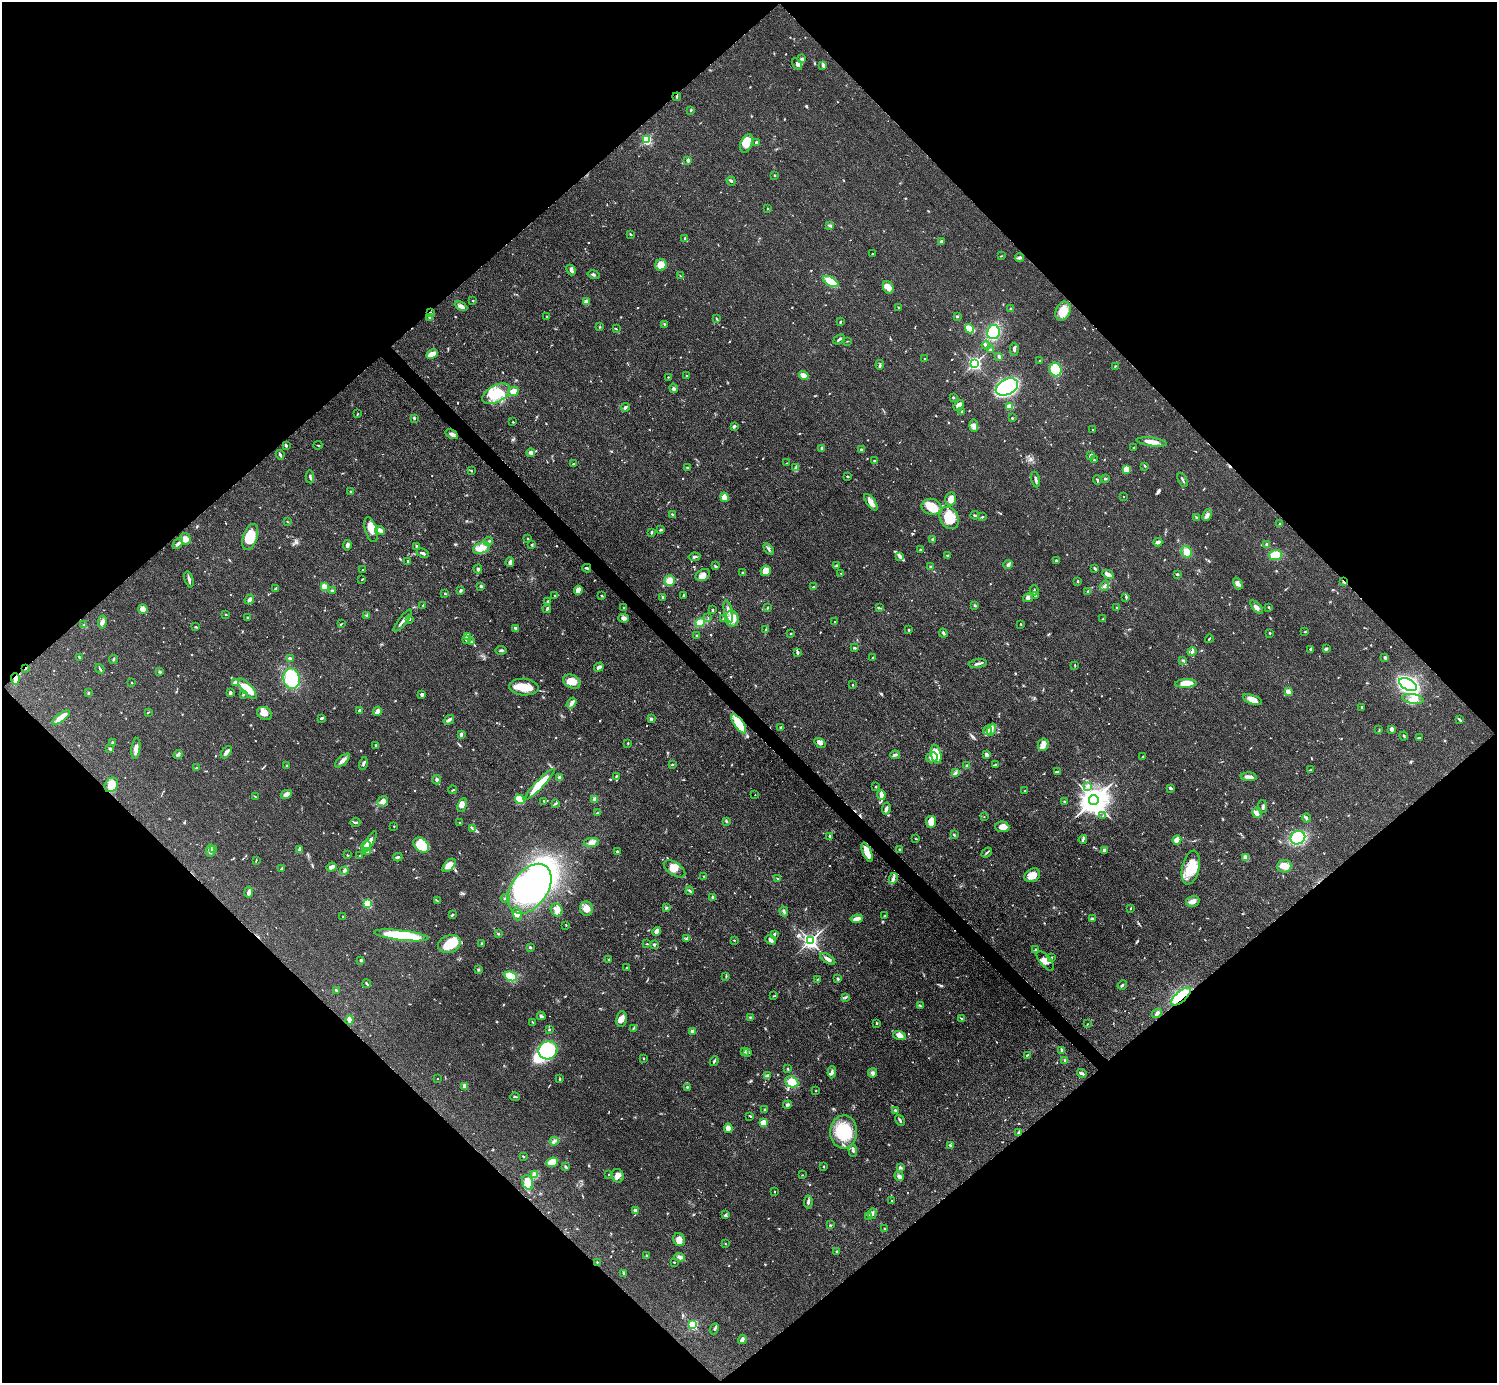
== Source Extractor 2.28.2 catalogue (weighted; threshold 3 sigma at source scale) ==
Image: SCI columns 2-5978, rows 300-5822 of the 5980 x 5979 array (HDU 1 of 3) = the unmasked area's bounding box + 8 px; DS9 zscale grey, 4 x 4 block average (1 PNG px = mean of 4 x 4 image px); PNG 1499 x 1385 px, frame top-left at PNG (2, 2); each listed source drawn as its Kron ellipse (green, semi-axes under 4 px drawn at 4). Shown black and unused: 51% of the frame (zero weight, under 3 of 4 exposures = <1% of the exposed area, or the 3 px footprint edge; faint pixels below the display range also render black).
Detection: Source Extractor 2.28.2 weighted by HDU 2 'WHT'. Background 0.0514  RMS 0.005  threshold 0.0223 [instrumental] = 3 sigma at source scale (4.5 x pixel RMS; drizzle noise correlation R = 1.50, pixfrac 1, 0.05/0.05 arcsec/px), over >= 5 px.
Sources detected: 875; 2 too faint to see at this stretch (4 x 4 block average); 9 inside a brighter object's white glare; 4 cosmic-ray / hot-pixel residue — neither listed nor drawn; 21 coinciding with a brighter row at this scale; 31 inside a brighter listed object's ellipse — not listed separately; of the other 808, all 500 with FLUX_AUTO >= 1.7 (the completeness limit of this list) listed and drawn (308 fainter detections not listed), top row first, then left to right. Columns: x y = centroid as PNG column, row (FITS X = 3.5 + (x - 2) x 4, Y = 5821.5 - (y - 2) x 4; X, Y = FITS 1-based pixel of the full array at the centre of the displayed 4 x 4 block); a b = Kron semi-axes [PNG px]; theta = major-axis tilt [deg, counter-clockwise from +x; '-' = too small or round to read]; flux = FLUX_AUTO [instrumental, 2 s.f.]
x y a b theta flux
801 59 3 2 - 3.8
797 64 6 4 -57 10
823 65 3 2 - 8.7
677 97 4 2 - 2.4
691 110 3 2 - 3.4
647 140 2 2 - 310
746 143 9 5 64 37
756 143 4 3 - 5.3
688 160 3 2 - 6.6
775 175 2 2 - 2.1
731 181 4 2 - 3.1
768 208 2 2 - 6
830 226 3 2 - 2.8
630 234 3 2 - 2.5
685 239 2 2 - 2.9
942 241 3 3 - 8.2
872 254 2 2 - 1.7
1001 256 3 2 - 1.8
1020 258 4 3 - 5.9
661 265 6 5 - 31
571 270 5 3 - 9.3
593 275 6 2 -14 4.2
680 276 3 2 - 2.1
831 282 9 3 -29 57
888 287 6 5 - 18
473 300 2 2 - 2.5
586 302 2 2 - 56
461 306 7 4 -27 15
898 307 2 2 - 2.4
1010 309 2 2 - 3.7
1063 311 10 7 65 46
430 312 2 2 - 2.3
957 316 3 2 - 3.9
547 317 2 2 - 2.9
430 318 3 2 - 3.8
717 319 4 2 - 2.6
840 322 3 2 - 3.1
664 324 2 2 - 2.7
600 327 3 2 - 2.2
616 329 4 2 - 2
969 329 5 4 - 42
993 332 7 6 - 110
839 339 6 2 40 7.5
847 341 2 2 - 1.7
986 345 4 3 - 4.6
990 349 2 2 - 2.2
1014 349 6 2 -89 6.7
432 354 6 3 28 32
999 356 3 2 - 5.2
925 359 3 2 - 2.9
1039 361 2 2 - 2.6
975 363 2 2 - 820
880 365 5 2 - 4
1116 366 3 2 - 2.1
1055 370 7 6 - 160
686 376 2 2 - 4.7
804 376 5 3 - 27
668 377 2 2 - 2.9
1007 387 12 7 26 550
674 388 5 3 - 5.9
513 391 5 4 - 16
496 394 15 8 28 98
953 397 2 2 - 2.8
959 405 6 3 49 18
625 407 4 2 - 5.7
1010 407 4 3 - 23
962 411 3 2 - 1.7
358 414 3 2 - 2
414 418 3 2 - 3.6
1012 418 2 2 - 3.6
513 422 2 2 - 1.9
734 426 4 2 - 4
974 426 6 3 -83 9.6
1092 430 2 2 - 2.3
452 434 7 3 -29 12
1152 442 15 3 -7 30
286 445 3 2 - 7.1
318 445 4 2 - 2.3
822 448 4 3 - 4.3
1133 448 2 2 - 1.9
861 450 2 2 - 4.3
531 453 4 3 - 9.6
280 455 5 2 - 6.3
1091 456 3 2 - 8.5
874 460 3 2 - 2.7
1094 460 2 2 - 3.5
787 463 4 2 - 1.9
573 464 2 2 - 3.6
1145 466 2 2 - 3.1
687 468 4 2 - 3.2
796 468 3 2 - 3.8
1126 469 4 3 - 37
471 470 4 2 - 2.6
848 476 4 2 - 2.6
310 477 7 2 -87 4.8
1105 479 3 2 - 3.1
1036 480 8 2 -79 8.3
1097 480 4 2 - 4.2
1182 480 7 2 -62 4.3
350 491 4 2 - 3.2
724 497 5 4 - 22
1124 497 2 2 - 1.9
950 499 7 5 76 19
871 502 9 4 -54 15
931 507 10 8 -13 48
673 515 3 2 - 2.6
975 515 4 2 - 3.5
1207 515 6 2 68 8.3
982 517 2 2 - 2.7
1196 517 3 2 - 3.1
949 518 12 9 -60 69
287 521 2 2 - 1.7
1279 524 4 2 - 2.6
371 530 13 5 -72 40
380 530 5 3 - 23
661 530 3 2 - 3.9
651 532 3 2 - 3.9
250 537 13 7 71 74
185 539 6 5 - 13
528 539 2 2 - 2.4
933 539 3 2 - 4.5
489 541 4 2 - 4.8
1158 542 4 3 - 11
178 544 6 2 46 10
1267 544 3 2 - 5.2
347 545 5 3 - 10
532 545 3 2 - 3
416 546 3 2 - 2.6
481 548 9 5 18 25
769 549 6 2 -56 5.9
920 550 2 2 - 2.8
1187 552 6 5 - 27
423 553 6 2 -26 6.5
948 555 3 2 - 2.5
1275 555 7 5 2 50
900 556 4 4 - 6.7
694 557 6 2 9 5.2
408 561 3 2 - 3.4
1056 561 3 2 - 3.9
510 562 5 3 - 8.9
1008 565 5 3 - 7.8
715 566 4 2 - 2.8
837 566 3 2 - 5
930 567 3 2 - 4.9
587 568 4 2 - 5.4
1095 568 4 2 - 3.6
478 569 4 3 - 5.7
362 570 2 2 - 1.7
766 571 5 5 - 33
743 573 3 2 - 6.2
841 573 3 2 - 2.5
1108 574 6 3 -28 14
1177 574 2 2 - 4.6
703 575 7 5 31 21
189 579 8 2 -74 8.5
362 579 3 2 - 2.3
669 581 5 5 - 28
1078 581 2 2 - 3.2
1343 582 3 2 - 3.2
1238 584 6 4 -58 10
481 586 2 2 - 6
1104 586 5 2 - 5.7
324 587 3 3 - 27
814 587 3 2 - 3.7
275 588 3 2 - 2.9
578 590 4 3 - 18
1034 590 5 2 - 4
332 591 3 2 - 4.8
460 591 3 2 - 5.2
1088 591 4 2 - 3.2
445 594 2 2 - 2.1
683 595 3 2 - 3.6
555 596 2 2 - 2.6
602 596 2 2 - 2.5
1035 596 3 2 - 2.3
663 597 2 2 - 5.5
1126 597 3 2 - 2.1
1028 598 5 4 - 6.8
249 599 5 3 - 9.6
548 601 3 2 - 2.9
423 605 2 2 - 1.7
975 605 2 2 - 4.5
1257 607 8 4 -47 11
624 608 2 2 - 3.4
768 608 3 2 - 1.8
879 608 3 2 - 2.5
1117 608 2 2 - 2.9
1269 608 4 2 - 1.7
143 609 5 4 - 29
547 609 4 2 - 6.9
712 610 3 2 - 3.5
728 611 11 2 -78 14
226 614 2 2 - 2.7
366 615 3 2 - 3.1
248 618 2 2 - 3.2
624 618 5 4 - 11
708 618 3 2 - 2
723 618 3 2 - 3.5
409 619 2 2 - 15
732 619 8 6 -68 36
1103 619 4 2 - 3.2
403 621 13 2 51 13
102 622 6 3 81 10
835 622 2 2 - 2.7
700 623 5 4 - 46
341 624 3 2 - 1.9
1021 624 2 2 - 1.9
84 625 4 3 - 4.5
196 627 3 2 - 3.6
516 628 4 3 - 6.8
766 630 3 2 - 3.2
909 630 3 2 - 2.3
1305 632 3 2 - 2.3
791 633 2 2 - 2.3
943 633 4 2 - 5.3
1270 633 2 2 - 2.5
697 636 3 2 - 3.3
467 637 3 2 - 2.6
467 639 2 2 - 1.8
1209 639 4 2 - 2.7
471 641 3 2 - 2.9
854 648 2 2 - 1.7
1311 649 2 2 - 2.7
1326 649 3 2 - 6.3
501 650 5 2 - 5.6
797 652 3 3 - 3.8
1192 652 4 3 - 7
79 657 4 2 - 2
873 657 2 2 - 2.1
1385 658 3 2 - 5.4
113 659 4 2 - 3.1
290 659 4 2 - 2.7
1183 660 3 2 - 3.4
978 664 9 2 7 7.8
1075 665 4 2 - 2.4
599 667 5 3 - 6.9
25 668 3 2 - 2.3
100 669 5 2 - 4.2
160 672 3 2 - 3.7
292 678 10 8 -79 110
15 679 5 3 - 9.1
572 681 9 6 -28 38
132 682 2 2 - 1.9
235 683 3 3 - 13
1186 683 11 4 3 50
852 685 2 2 - 2.3
1408 685 9 5 -30 730
524 687 15 8 -4 58
247 689 13 5 -48 62
1288 692 4 3 - 21
88 693 2 2 - 13
230 693 3 2 - 6.3
243 694 3 2 - 2.5
422 694 3 3 - 8.4
1413 699 11 5 -9 23
1252 700 10 4 -19 25
571 703 6 2 56 13
1362 707 2 2 - 4.9
359 710 3 2 - 6.2
378 711 4 3 - 21
148 712 4 2 - 2.5
265 713 8 6 -29 31
61 717 11 4 37 33
322 718 4 2 - 5.4
651 719 3 2 - 3.3
449 720 5 3 - 8.8
1460 720 4 2 - 4.7
739 724 11 4 -55 97
780 727 2 2 - 5
1391 729 3 2 - 14
988 730 5 3 - 9.4
992 730 6 2 70 5.7
1379 730 3 2 - 1.9
461 734 3 2 - 11
1404 736 4 2 - 3.6
1419 738 3 2 - 2.6
112 743 3 2 - 3.6
628 743 3 2 - 2.6
820 743 6 4 -34 9.5
376 745 2 2 - 6.2
1043 745 6 5 - 20
136 748 10 3 83 16
110 749 3 2 - 5.8
226 752 7 2 51 18
178 754 5 3 - 5.5
936 754 9 5 -78 46
986 754 2 2 - 39
895 755 5 3 - 6.1
932 757 6 5 - 21
1142 757 4 2 - 2.2
342 760 9 3 43 14
363 763 6 2 75 5.6
672 764 3 2 - 2.2
996 764 3 2 - 2.5
286 766 2 2 - 2.3
967 766 3 2 - 4.1
196 768 4 2 - 4.8
1311 770 3 2 - 2.6
1058 771 3 2 - 4.1
955 773 4 2 - 4.5
616 776 3 2 - 2.5
560 777 3 3 - 9.8
1249 777 8 2 -4 19
436 780 4 3 - 6.3
540 784 21 4 46 130
111 785 8 6 55 22
1088 786 3 2 - 3.9
876 787 2 2 - 8.2
1170 788 3 2 - 7.4
453 790 4 2 - 2.5
1025 791 3 2 - 2.1
286 794 6 4 28 8.7
755 795 2 2 - 2.1
881 795 5 2 - 22
255 797 3 2 - 2.3
520 799 5 4 - 160
594 799 2 2 - 14
1094 800 5 4 - 5700
383 801 6 4 43 16
544 801 3 2 - 4
1064 801 3 2 - 2.4
556 803 3 2 - 3.5
462 805 7 4 68 11
1263 806 6 2 -78 4.9
886 809 6 3 78 9.3
598 813 3 2 - 2.8
1257 813 5 3 - 8.9
1103 816 2 2 - 1.9
984 817 2 2 - 1.7
1306 818 4 2 - 6.3
726 821 2 2 - 1.8
355 822 5 2 - 4.7
931 822 6 5 - 35
460 823 2 2 - 2.5
394 826 2 2 - 2
1002 827 7 5 -3 23
472 829 3 2 - 2.6
954 835 3 2 - 3.4
830 836 4 2 - 3.7
1298 838 7 6 - 180
916 839 3 2 - 1.7
1083 840 4 2 - 4.4
1177 840 4 3 - 25
370 842 12 3 59 16
591 842 7 4 7 15
421 845 9 6 -40 140
366 846 5 5 - 33
299 849 3 2 - 6.2
210 850 6 3 88 21
214 850 2 2 - 2
899 850 2 2 - 1.9
1104 850 3 3 - 7.1
617 851 2 2 - 3
368 852 4 2 - 3.2
867 852 10 4 -68 37
987 853 6 2 41 4.5
347 855 3 2 - 2.3
359 856 2 2 - 3.2
398 857 4 2 - 5.4
1246 858 4 3 - 18
256 860 3 2 - 2.1
449 865 8 4 45 26
1284 866 7 6 - 22
331 867 5 3 - 17
282 868 3 2 - 4.2
1191 868 17 8 77 61
674 869 12 6 -34 28
344 871 4 3 - 5.8
1032 875 8 6 29 38
704 876 2 2 - 1.9
893 878 5 3 - 8.2
778 879 3 2 - 2.4
529 889 28 18 53 560
690 891 4 2 - 5.6
249 892 5 2 - 13
713 897 3 2 - 5.6
505 898 4 2 - 3.7
437 901 3 2 - 2.2
1193 901 7 5 14 14
368 904 2 2 - 270
586 908 7 6 - 24
666 908 3 2 - 3.1
1131 909 3 2 - 2.2
557 910 6 6 - 19
784 912 5 2 - 4.8
517 914 7 3 -77 8.4
452 915 3 2 - 4.6
885 915 3 2 - 2.3
343 916 2 2 - 4.2
857 919 6 3 9 17
1092 919 3 3 - 3.9
566 925 3 2 - 1.7
657 931 4 3 - 21
498 934 2 2 - 1.9
774 934 3 2 - 5.2
401 935 27 5 -7 230
686 939 3 2 - 2.4
734 940 2 2 - 2.2
771 940 5 3 - 9.5
810 941 2 2 - 1100
481 943 2 2 - 2.3
449 944 11 8 21 74
647 944 3 2 - 2
654 945 2 2 - 19
530 947 2 2 - 12
1036 949 4 2 - 3.1
1052 957 3 2 - 2
828 959 8 3 -32 10
361 960 2 2 - 18
609 960 2 2 - 2.5
1045 961 12 5 -49 20
626 968 2 2 - 2.8
478 970 3 2 - 3.2
511 976 6 4 -24 82
726 977 4 2 - 2.3
818 979 3 2 - 2.1
838 979 3 2 - 5.7
367 984 4 2 - 4
1122 985 5 2 - 4.1
336 990 3 2 - 3.9
774 996 3 2 - 2
1181 996 12 5 41 150
845 997 3 2 - 2.4
920 1006 3 2 - 2.7
1157 1013 5 3 - 7.1
541 1016 4 2 - 4.9
750 1017 3 2 - 1.7
961 1018 3 2 - 2
621 1019 8 5 82 17
349 1020 4 3 - 20
532 1022 3 2 - 2
877 1023 3 2 - 2.4
1087 1024 2 2 - 1.7
549 1029 3 2 - 2.7
633 1029 3 2 - 2.4
692 1031 4 2 - 8.6
899 1035 6 4 -15 19
548 1050 9 9 - 280
1062 1050 3 2 - 9.4
745 1051 2 2 - 2
748 1053 3 2 - 3.5
1027 1055 3 2 - 3.7
644 1058 3 2 - 1.7
1065 1060 3 3 - 4.5
714 1061 5 2 - 4
787 1069 2 2 - 3.8
832 1072 6 3 88 6.9
873 1073 5 4 - 7.9
1082 1073 5 3 - 5.5
767 1075 3 3 - 4.1
437 1079 2 2 - 2.5
560 1079 4 2 - 2.9
792 1082 7 5 -21 38
465 1086 3 2 - 23
687 1087 3 2 - 4.2
816 1091 2 2 - 2.1
515 1097 5 2 - 4.1
787 1105 4 3 - 5.4
765 1110 2 2 - 10
895 1110 3 2 - 5.3
750 1116 4 2 - 2.8
900 1120 6 2 -60 5.1
763 1123 2 2 - 130
728 1128 4 4 - 21
843 1132 16 13 86 130
1019 1132 4 2 - 3.4
554 1141 4 3 - 7
950 1145 2 2 - 2.6
853 1150 6 3 -86 6.6
523 1156 3 2 - 2.3
552 1162 6 4 23 22
565 1166 2 2 - 2
824 1167 3 2 - 2.6
901 1168 3 3 - 5.7
535 1174 3 2 - 3.4
609 1174 2 2 - 3.2
802 1175 2 2 - 1.8
618 1176 7 6 - 17
899 1176 5 3 - 8.5
528 1182 7 5 -72 50
774 1191 3 2 - 1.7
892 1201 2 2 - 2.1
808 1202 6 2 84 5.8
635 1210 3 3 - 5.3
872 1214 5 2 - 5.4
725 1215 4 2 - 4.3
869 1216 3 2 - 4.1
831 1225 3 2 - 2.1
885 1229 2 2 - 2.6
679 1240 7 5 -59 19
725 1244 2 2 - 2.1
836 1252 4 2 - 3.9
646 1256 4 2 - 3.6
679 1257 5 3 - 5.9
597 1262 2 2 - 2
674 1262 2 2 - 5.7
623 1273 4 2 - 3
693 1325 2 2 - 310
714 1329 5 3 - 4.6
742 1339 5 4 - 7.4
Overlapping masked pixels (flux is a lower limit): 6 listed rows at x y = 430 312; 1343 582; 25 668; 739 724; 867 852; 1181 996
Diffuse or blended objects may show on this block-average render without a row.